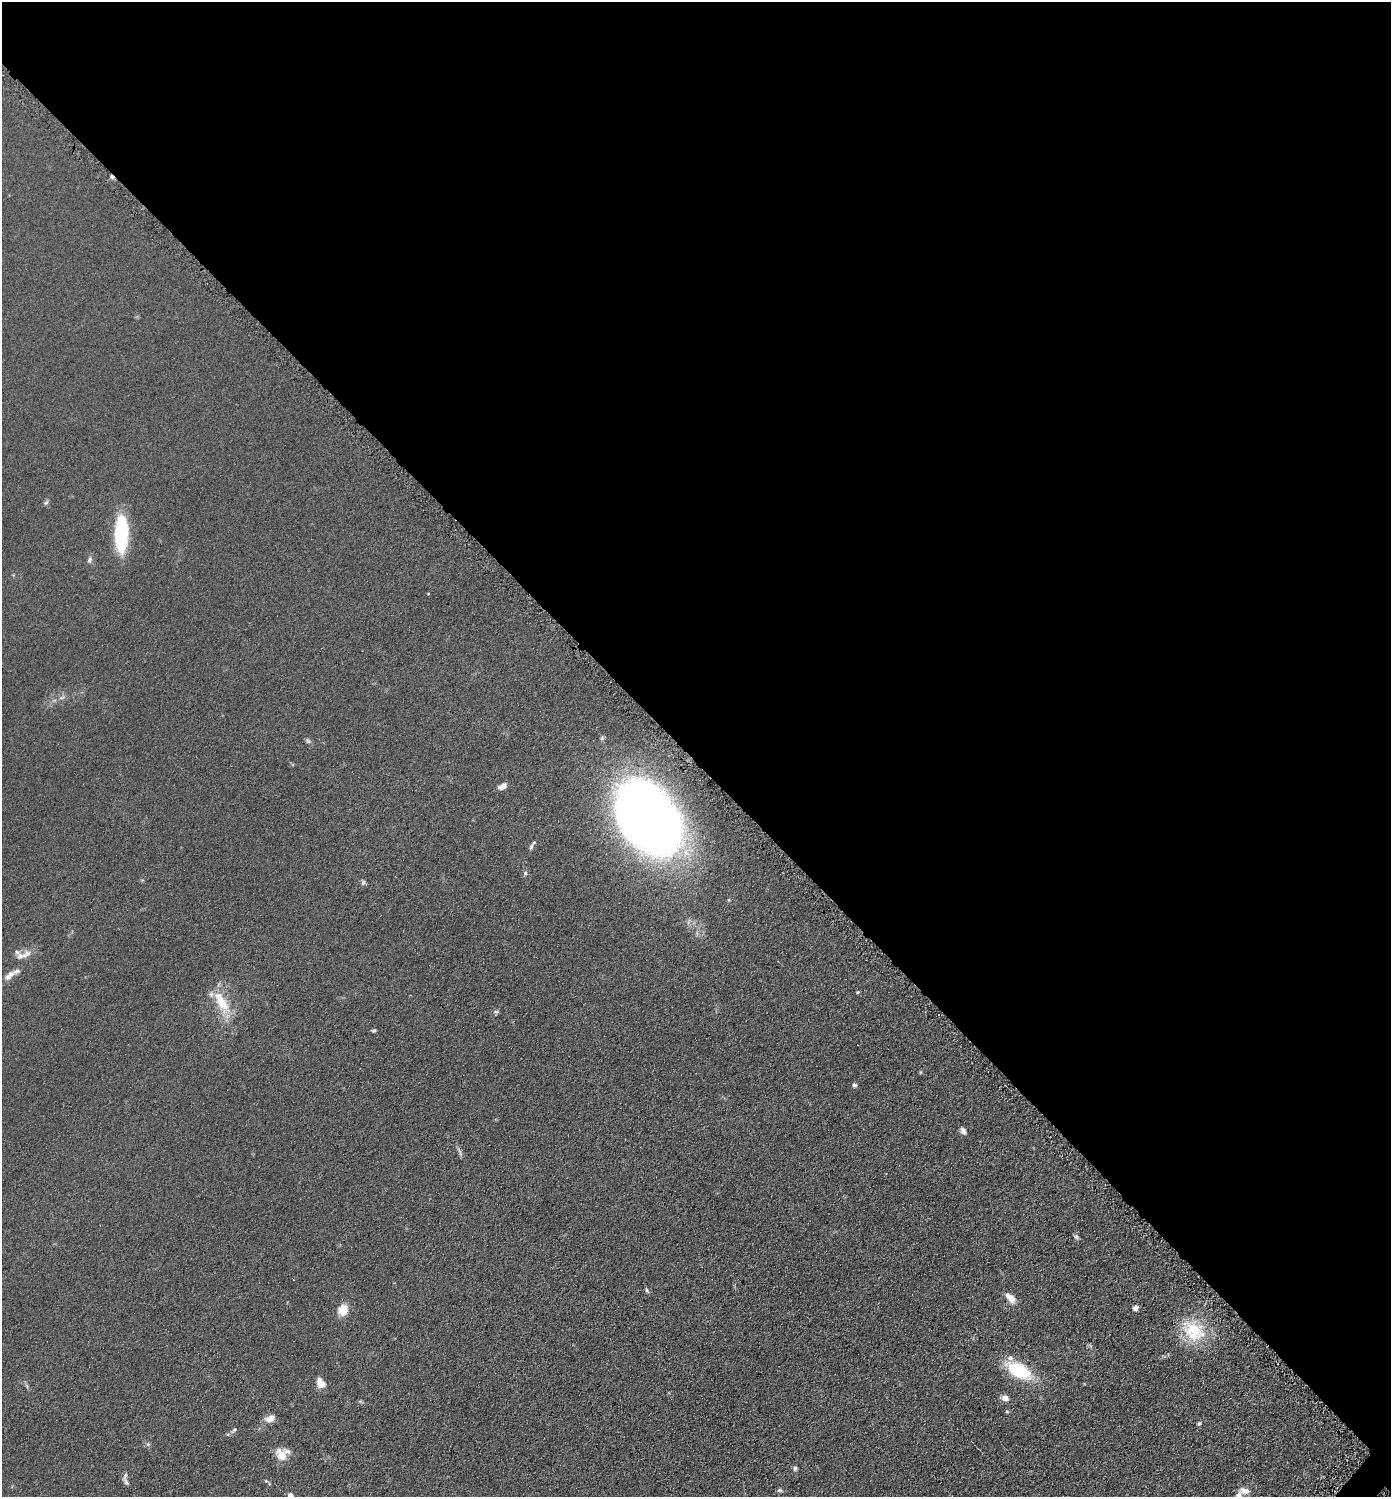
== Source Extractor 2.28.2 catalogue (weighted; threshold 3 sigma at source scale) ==
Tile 3 of 4 x 4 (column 3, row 1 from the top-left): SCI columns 2930-4318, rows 4495-5989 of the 6001 x 5999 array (HDU 1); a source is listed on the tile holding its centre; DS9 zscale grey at full resolution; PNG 1393 x 1499 px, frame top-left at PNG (2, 2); no overlay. Shown black and unused: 51% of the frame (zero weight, under 4 of 8 exposures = <1% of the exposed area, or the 3 px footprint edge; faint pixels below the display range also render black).
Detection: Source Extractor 2.28.2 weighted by HDU 2 'WHT'; one run over the whole footprint, this tile lists its part. Background 0.0905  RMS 0.0079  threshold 0.0324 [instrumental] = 3 sigma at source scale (4.09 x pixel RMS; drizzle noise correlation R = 1.36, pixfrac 0.8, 0.05/0.05 arcsec/px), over >= 5 px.
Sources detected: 50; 1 inside a brighter object's white glare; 2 cosmic-ray / hot-pixel residue — not listed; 8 inside a brighter listed object's ellipse — not listed separately; the other 39 listed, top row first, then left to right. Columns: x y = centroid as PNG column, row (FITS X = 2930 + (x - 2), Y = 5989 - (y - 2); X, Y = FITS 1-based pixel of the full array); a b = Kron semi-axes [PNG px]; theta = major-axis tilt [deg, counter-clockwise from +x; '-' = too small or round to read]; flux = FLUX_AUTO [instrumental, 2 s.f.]
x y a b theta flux
46 502 8 5 61 1.3
121 534 34 11 89 61
90 560 9 6 77 2.2
62 697 7 5 31 1.6
308 741 9 4 -54 1.4
502 786 9 6 27 4.7
645 818 64 44 -53 650
531 847 10 5 67 1.7
525 873 6 5 - 1.2
363 882 6 5 - 1.4
23 955 26 8 21 5.9
9 976 18 8 42 5
858 992 4 3 - 0.73
221 1002 32 12 -60 19
374 1030 5 4 - 1.1
920 1072 5 3 - 0.64
854 1085 6 5 - 1.4
963 1131 8 6 -54 2.7
1076 1236 7 5 -39 1.5
647 1290 7 4 -69 1.1
1012 1299 12 9 -64 5.5
1135 1308 6 6 - 2.6
343 1310 8 7 - 15
1194 1330 34 25 -31 32
1019 1370 23 12 -29 46
322 1384 10 8 -1 5.8
1005 1398 8 6 -9 4.1
1007 1411 5 3 - 0.73
271 1418 11 7 30 5.8
1199 1424 6 4 2 0.92
234 1430 11 5 51 1.6
148 1444 6 5 - 1.2
282 1455 16 11 33 10
795 1468 6 5 - 1.6
125 1476 11 4 71 1.8
266 1481 6 4 -19 0.87
780 1490 7 5 -18 1.3
1244 1491 15 9 -7 4.7
291 1496 7 6 - 4.1
Overlapping masked pixels (flux is a lower limit): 1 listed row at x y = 645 818
Isophote crosses this tile's border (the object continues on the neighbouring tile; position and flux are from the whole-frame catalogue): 1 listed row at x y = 291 1496